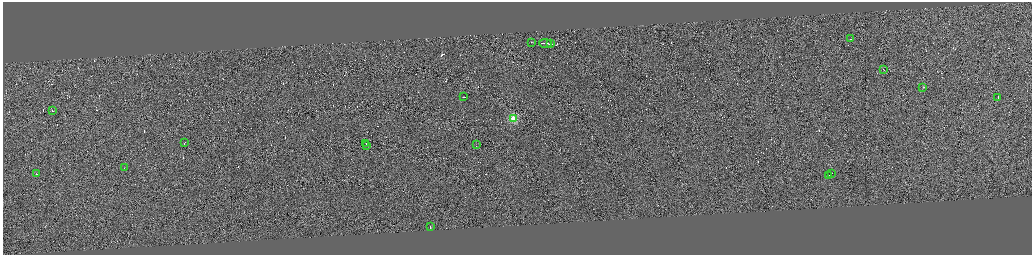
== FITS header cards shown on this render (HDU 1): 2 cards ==
NAXIS1  =                 4117
NAXIS2  =                 1012

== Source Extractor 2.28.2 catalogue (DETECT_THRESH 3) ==
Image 4117 x 1012 px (HDU 1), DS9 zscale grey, zoomed out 1/4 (1 PNG px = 4 x 4 image px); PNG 1034 x 257 px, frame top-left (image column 3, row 1010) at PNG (3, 2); each listed source drawn as its Kron ellipse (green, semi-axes under 4 px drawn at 4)
Background -0.0143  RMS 2.9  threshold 8.75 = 3 sigma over >= 5 px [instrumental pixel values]
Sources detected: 379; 360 cannot appear on this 1/4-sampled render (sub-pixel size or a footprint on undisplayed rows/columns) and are neither listed nor drawn; the other 19 listed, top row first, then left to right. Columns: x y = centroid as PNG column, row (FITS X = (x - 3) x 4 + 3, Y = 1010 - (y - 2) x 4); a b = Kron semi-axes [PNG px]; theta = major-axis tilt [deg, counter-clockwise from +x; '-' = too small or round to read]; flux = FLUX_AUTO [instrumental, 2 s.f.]
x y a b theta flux
851 39 2 1 - 4900
532 42 2 1 - 6300
546 43 6 1 -3 31000
550 43 3 1 - 14000
884 69 2 1 - 15000
923 87 2 1 - 11000
464 97 2 1 - 8900
998 97 3 1 - 42000
52 110 2 1 - 12000
514 118 2 2 - 99000
184 142 2 1 - 7300
366 143 2 1 - 13000
367 145 2 1 - 9300
476 145 2 1 - 7800
124 168 2 1 - 6600
36 173 2 1 - 5600
831 173 3 1 - 14000
829 175 3 1 - 14000
430 226 3 1 - 12000
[360 sub-pixel or undisplayed-footprint detections neither listed nor drawn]